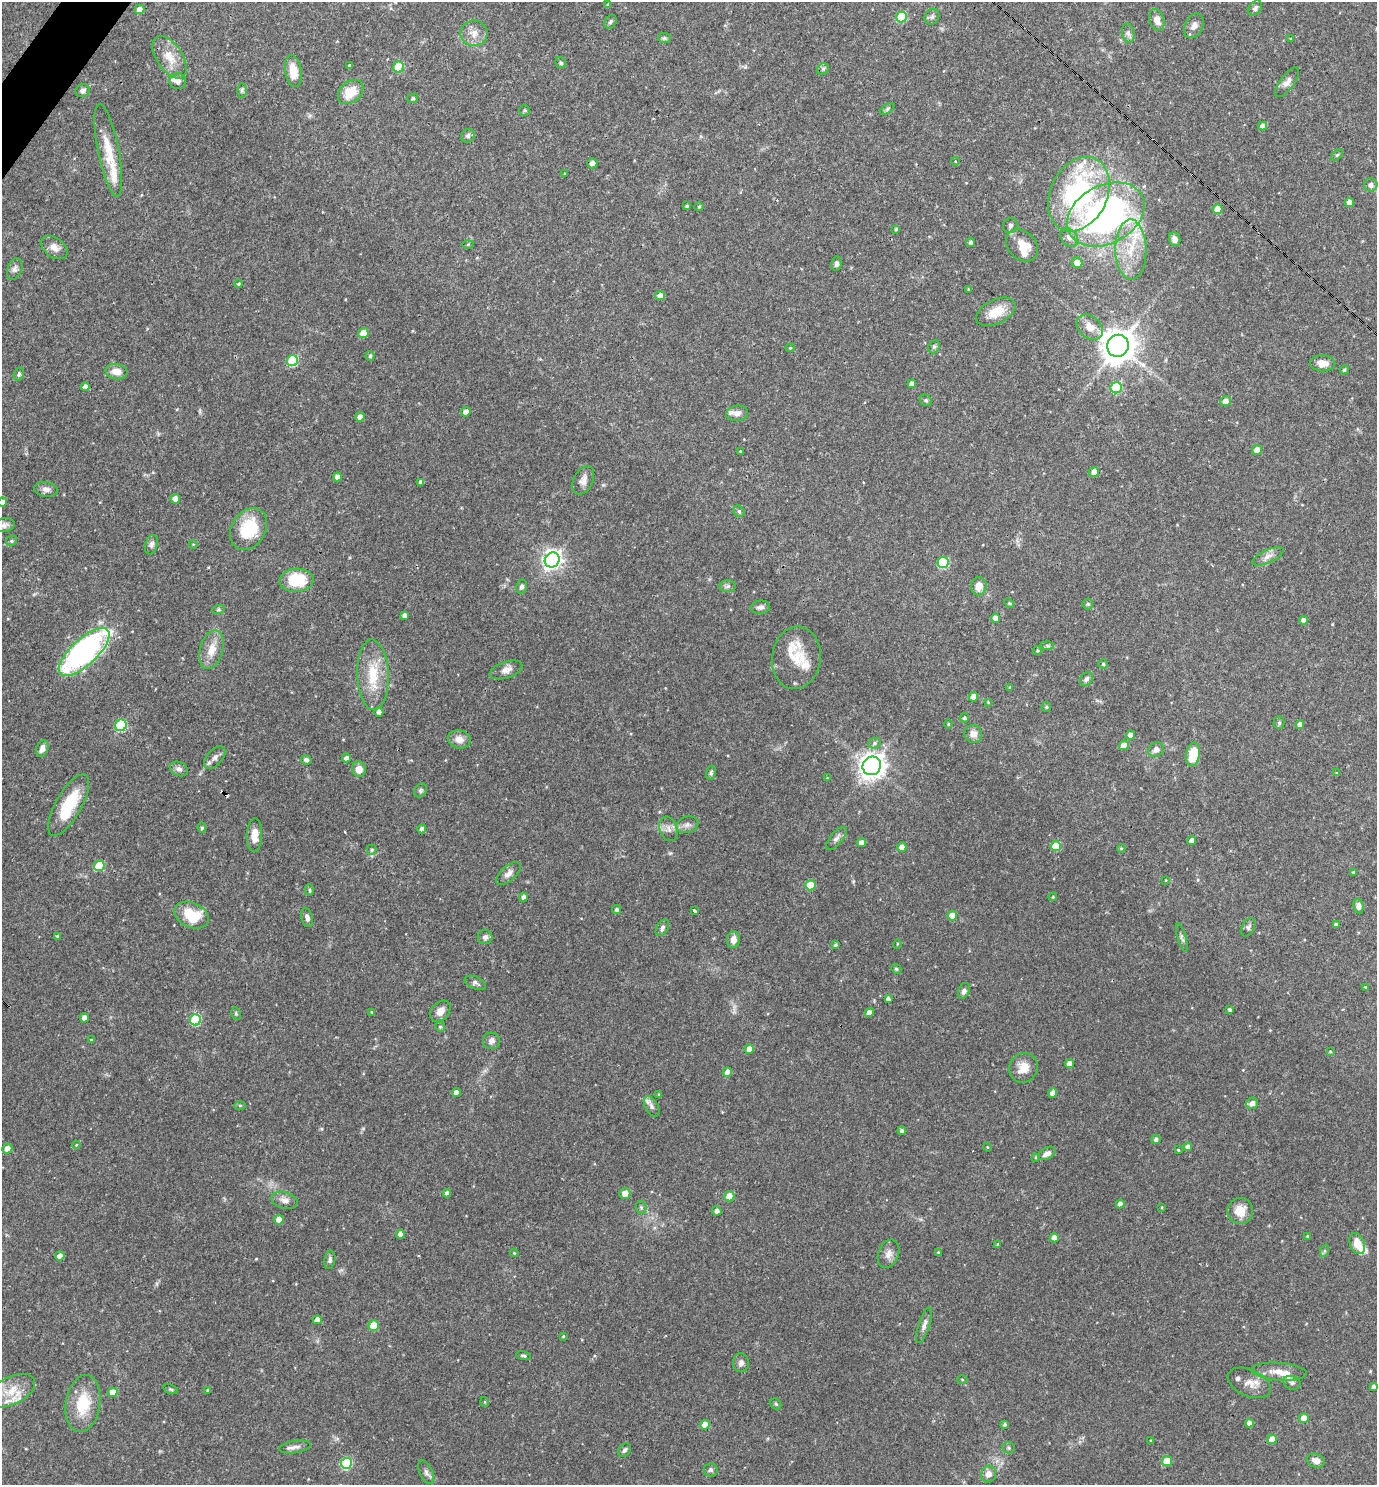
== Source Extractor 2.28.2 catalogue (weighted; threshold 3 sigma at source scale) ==
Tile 11 of 4 x 4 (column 3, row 3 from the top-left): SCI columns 2898-4272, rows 1484-2966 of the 5936 x 5933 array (HDU 1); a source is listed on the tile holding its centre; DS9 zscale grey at full resolution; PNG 1379 x 1487 px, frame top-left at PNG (2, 2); each listed source drawn as its Kron ellipse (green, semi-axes under 4 px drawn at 4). Shown black and unused: <1% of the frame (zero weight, under 3 of 4 exposures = <1% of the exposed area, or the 3 px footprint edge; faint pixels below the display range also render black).
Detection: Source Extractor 2.28.2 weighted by HDU 2 'WHT'; one run over the whole footprint, this tile lists its part. Background 0.0527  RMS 0.0031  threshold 0.0142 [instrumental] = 3 sigma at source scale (4.5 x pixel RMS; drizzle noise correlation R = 1.50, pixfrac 1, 0.05/0.05 arcsec/px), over >= 5 px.
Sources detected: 283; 1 inside a brighter object's white glare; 3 cosmic-ray / hot-pixel residue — neither listed nor drawn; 13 inside a brighter listed object's ellipse — not listed separately; the other 266 listed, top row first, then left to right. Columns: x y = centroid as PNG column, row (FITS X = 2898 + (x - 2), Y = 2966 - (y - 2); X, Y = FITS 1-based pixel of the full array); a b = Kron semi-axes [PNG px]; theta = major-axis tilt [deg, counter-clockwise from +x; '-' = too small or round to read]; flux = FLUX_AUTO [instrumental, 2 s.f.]
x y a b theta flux
608 5 4 3 - 0.57
1255 8 8 6 55 0.83
140 9 5 4 - 2.5
901 17 5 5 - 16
932 17 8 7 - 0.89
1157 20 11 7 -72 2.4
610 22 7 5 57 0.74
1194 26 13 9 63 1.9
474 33 13 12 - 3.2
1128 33 10 6 -80 1
664 38 6 5 - 0.52
1291 39 4 4 - 0.3
170 57 24 13 -56 5.7
561 63 6 5 - 0.6
350 66 4 3 - 0.62
399 67 5 5 - 12
823 69 6 5 - 0.58
293 71 16 8 -81 5
178 81 8 8 - 1.2
1287 82 18 7 53 1.9
242 90 7 5 -89 0.62
82 91 7 6 - 1
351 92 14 10 40 6.4
413 98 5 4 - 0.52
887 109 8 4 36 0.56
525 110 5 5 - 0.52
1263 126 4 4 - 1.7
468 136 7 6 - 0.87
108 150 47 10 -79 8.4
1337 155 7 4 44 0.47
955 161 4 3 - 0.22
592 163 5 5 - 1.6
565 174 3 2 - 0.3
1371 185 6 6 - 1.6
1079 194 39 28 64 56
1349 202 4 4 - 2.1
687 206 3 3 - 0.47
699 207 4 4 - 0.36
1218 209 5 4 - 3.6
1106 214 41 29 28 110
1010 225 8 7 - 0.87
896 229 4 4 - 0.43
1069 237 10 7 -49 1.6
1175 239 7 5 -71 1.5
971 242 4 4 - 0.76
468 244 5 3 - 0.28
1022 245 18 14 -45 5.7
54 248 15 9 -36 2.2
1131 250 30 15 -89 11
1077 263 5 5 - 2.3
836 264 7 5 82 0.84
15 269 11 7 71 1.2
239 284 4 4 - 0.46
968 289 4 2 - 0.23
660 296 5 4 - 2
996 312 21 12 27 6.2
1090 327 14 11 -41 3.4
363 333 5 5 - 6
1118 346 11 10 - 540
934 347 7 5 68 0.64
790 348 4 4 - 0.34
370 356 5 4 - 0.57
293 361 5 5 - 19
1323 363 12 8 -2 2.8
1344 370 5 4 - 0.53
116 371 11 7 -10 2.7
19 374 6 5 - 0.69
912 384 4 4 - 1.6
85 387 4 4 - 1.9
1116 388 6 5 - 17
926 400 6 5 - 0.53
1225 401 5 5 - 2
466 412 5 5 - 1.8
737 413 11 7 8 1.8
360 417 4 4 - 1.7
1257 450 5 5 - 2.6
740 451 3 3 - 0.21
1094 472 5 5 - 2.2
337 477 4 4 - 1.7
583 480 15 9 63 2.2
421 482 4 4 - 1.3
46 489 12 7 -8 1.5
175 499 5 5 - 2.4
2 502 4 4 - 2.1
739 511 6 5 - 0.54
5 525 10 7 12 1.1
249 529 22 17 58 14
11 541 6 5 - 0.6
193 544 4 3 - 0.24
151 545 10 6 73 1
1268 556 17 6 25 1.9
552 560 8 7 - 160
943 563 5 5 - 21
296 580 17 11 3 13
521 586 7 5 76 0.9
728 586 8 6 3 0.81
979 586 9 7 84 2.8
1009 603 5 4 - 0.37
1088 604 5 5 - 0.43
760 607 10 6 6 1.1
218 610 6 4 19 0.47
404 615 4 4 - 1.1
995 618 4 4 - 2.3
1303 620 4 4 - 1.5
1047 645 7 4 -1 0.58
211 650 20 11 74 4.3
1037 650 4 4 - 0.36
84 652 32 13 43 65
796 658 31 24 83 9
1103 664 4 4 - 0.47
506 670 17 8 18 2
373 675 35 15 -88 10
1086 679 7 5 55 0.97
1010 687 4 3 - 0.26
974 697 5 4 - 2.6
988 702 3 3 - 0.22
1046 707 5 5 - 0.39
379 712 5 4 - 1.2
964 718 4 4 - 0.51
1279 723 6 5 - 0.51
948 724 4 3 - 0.27
1300 724 4 4 - 1.6
121 725 6 5 - 19
973 734 9 9 - 2.2
1131 735 4 4 - 1.9
459 739 11 9 -10 2.6
874 743 6 5 - 0.58
1124 745 5 4 - 2.5
42 749 8 6 69 1.9
1156 750 8 7 - 1.7
1193 754 12 6 81 9.2
215 758 13 7 48 1.5
346 758 4 4 - 1.3
306 760 5 4 - 0.68
872 766 9 9 - 270
179 769 9 7 -27 1.3
359 769 8 7 - 2.6
711 773 7 5 74 0.56
1337 773 4 3 - 0.3
827 778 3 3 - 0.21
420 790 7 6 - 0.63
69 805 34 13 61 13
687 825 11 8 16 1.5
202 828 5 4 - 0.55
422 829 4 4 - 1.4
668 829 12 9 -71 1.8
254 835 17 7 87 3.8
836 838 14 6 50 1.3
1192 840 4 4 - 1.7
861 843 4 4 - 2.1
1056 846 5 5 - 9.5
902 847 4 4 - 2.1
1121 848 4 4 - 0.31
372 850 5 5 - 0.52
99 866 5 5 - 15
1353 872 4 4 - 0.3
508 874 15 7 41 1.8
1166 880 3 2 - 0.21
810 885 5 5 - 6.8
309 890 5 4 - 0.5
523 897 4 4 - 1
1053 897 4 3 - 0.33
1358 906 7 5 -82 1.4
617 909 4 4 - 0.81
694 911 3 3 - 1.5
192 915 18 12 -24 10
952 916 5 5 - 5.1
307 917 10 5 -73 1.2
1336 925 4 3 - 0.71
1248 927 10 6 63 0.84
662 928 9 5 59 0.86
57 936 4 3 - 0.33
485 937 7 7 - 1.1
1182 938 15 4 -74 0.85
733 939 8 6 80 2
897 944 5 3 - 0.24
835 945 4 3 - 0.53
896 969 5 4 - 0.42
475 983 11 6 -24 0.92
1365 987 4 3 - 0.29
964 991 8 5 67 1.1
888 999 4 3 - 0.79
1230 1010 4 4 - 0.62
440 1011 12 8 47 2.4
372 1012 4 4 - 0.28
869 1013 5 4 - 1.7
236 1014 6 4 -79 0.45
84 1018 4 4 - 2.3
195 1020 5 5 - 22
440 1027 5 4 - 0.42
91 1040 4 3 - 0.29
491 1041 8 8 - 1.4
749 1049 4 4 - 3.2
1330 1051 4 3 - 0.32
1069 1064 4 4 - 2.2
1023 1068 15 14 - 4
727 1072 5 4 - 2.1
456 1092 4 4 - 2
1053 1093 5 4 - 2.3
659 1095 3 3 - 0.39
1252 1103 6 5 - 1.9
240 1105 5 3 - 0.32
652 1106 11 6 -60 1.3
902 1131 4 3 - 0.72
1156 1139 5 4 - 0.79
76 1145 4 3 - 0.26
987 1147 4 3 - 0.22
1188 1147 4 4 - 1.9
7 1149 5 5 - 2.4
1178 1150 3 3 - 0.31
1047 1153 9 5 30 1.7
1036 1157 3 3 - 0.35
447 1193 4 4 - 1.1
625 1193 5 5 - 2.5
729 1196 5 5 - 5.5
285 1200 13 8 -15 1.9
1120 1204 4 4 - 1.6
641 1207 6 5 - 0.57
1162 1207 4 3 - 0.24
717 1211 5 4 - 1.2
1240 1211 13 13 - 5
279 1219 5 5 - 2.5
400 1234 4 4 - 1.7
1307 1236 4 4 - 0.31
1054 1238 4 4 - 2
998 1244 4 3 - 0.29
1357 1244 11 7 -67 4.1
1324 1251 6 4 71 0.5
514 1253 4 3 - 0.3
938 1253 4 3 - 0.38
889 1254 14 10 68 2.2
60 1256 5 4 - 1.9
330 1260 9 5 79 0.78
317 1320 4 4 - 1.8
924 1325 18 5 71 1.6
374 1326 5 5 - 8.1
563 1336 4 3 - 0.31
524 1356 7 3 -15 0.54
741 1363 9 8 - 1.3
1279 1372 28 9 -4 4.1
962 1379 5 3 - 0.31
1249 1383 23 13 -24 3.7
1292 1383 9 6 -20 0.93
1374 1387 4 3 - 0.98
171 1389 7 4 -19 0.43
208 1390 4 3 - 0.64
11 1391 26 13 26 6.1
113 1392 5 4 - 4.5
485 1402 5 3 - 0.27
83 1404 29 17 81 11
776 1404 6 5 - 0.44
1304 1418 5 5 - 2.3
1249 1423 4 4 - 1.5
1005 1424 4 3 - 0.54
705 1425 5 4 - 3.3
1272 1439 5 4 - 3.9
1151 1441 3 3 - 0.29
295 1447 16 6 8 1.5
1009 1448 6 5 - 0.53
624 1450 8 5 51 0.73
1167 1461 5 5 - 8.3
1316 1461 9 6 -19 1.9
346 1463 5 5 - 24
711 1470 7 6 - 0.77
426 1472 12 6 -65 1.3
989 1474 8 7 - 2.1
Isophote crosses this tile's border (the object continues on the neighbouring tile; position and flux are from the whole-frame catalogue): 1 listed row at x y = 2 502